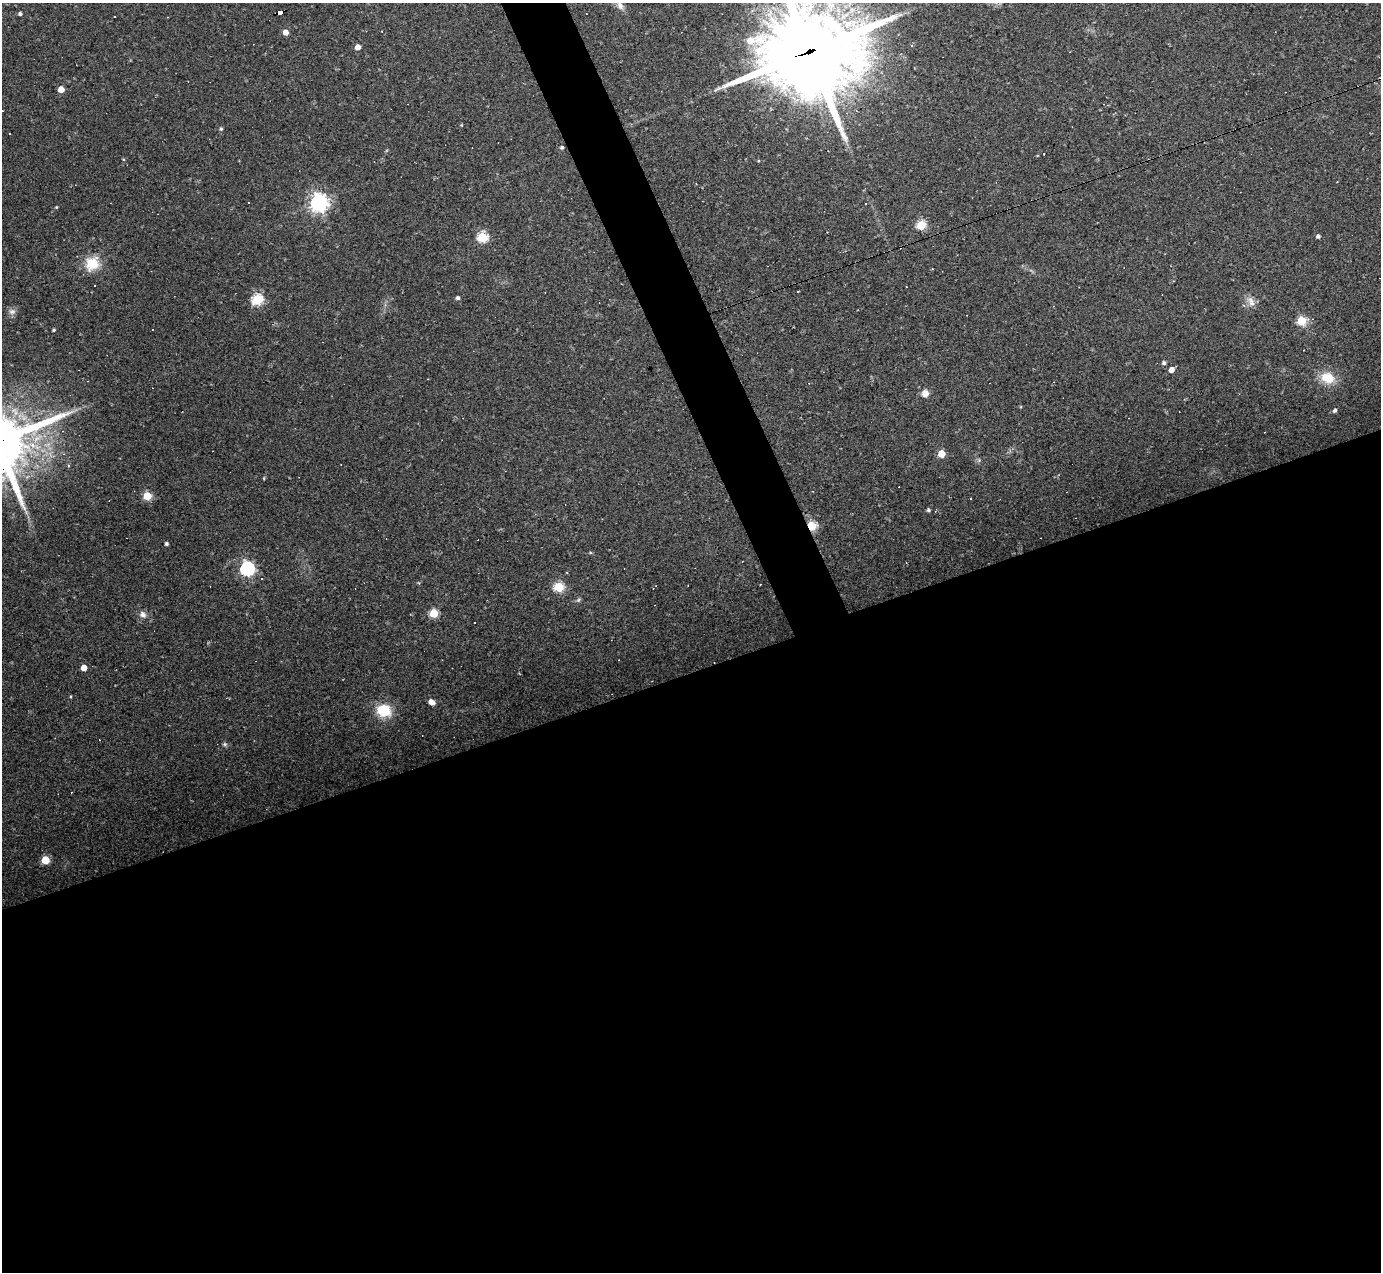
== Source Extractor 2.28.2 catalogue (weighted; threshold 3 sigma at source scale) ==
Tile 15 of 4 x 4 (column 3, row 4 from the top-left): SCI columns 2760-4138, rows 277-1546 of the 5518 x 5505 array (HDU 1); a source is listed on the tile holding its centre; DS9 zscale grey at full resolution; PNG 1383 x 1274 px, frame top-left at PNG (2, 3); no overlay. Shown black and unused: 50% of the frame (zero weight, under 2 of 3 exposures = <1% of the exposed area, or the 3 px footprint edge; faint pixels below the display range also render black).
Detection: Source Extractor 2.28.2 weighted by HDU 2 'WHT'; one run over the whole footprint, this tile lists its part. Background 0.0441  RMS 0.0075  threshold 0.0336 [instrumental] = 3 sigma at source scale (4.5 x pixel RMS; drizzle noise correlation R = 1.50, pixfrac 1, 0.05/0.05 arcsec/px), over >= 5 px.
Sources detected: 77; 19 cosmic-ray / hot-pixel residue — not listed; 1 inside a brighter listed object's ellipse — not listed separately; the other 57 listed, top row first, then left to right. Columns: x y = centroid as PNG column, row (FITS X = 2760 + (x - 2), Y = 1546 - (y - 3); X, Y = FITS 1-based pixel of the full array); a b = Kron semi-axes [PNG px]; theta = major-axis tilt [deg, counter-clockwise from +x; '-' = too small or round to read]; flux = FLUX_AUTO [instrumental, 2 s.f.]
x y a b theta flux
620 6 13 8 -57 4.5
280 13 6 3 13 63
20 14 4 4 - 1.6
115 16 3 2 - 0.91
285 32 5 4 - 6.5
358 47 4 4 - 6.3
809 52 37 32 8 8900
61 89 5 4 - 9.7
2 111 2 2 - 0.46
461 125 4 4 - 0.61
221 129 5 4 - 1.3
10 133 3 2 - 0.61
562 147 4 4 - 1.4
123 159 4 3 - 0.53
319 203 7 7 - 380
56 207 4 3 - 0.8
921 225 5 5 - 46
1318 236 4 4 - 2.2
482 237 5 5 - 65
92 263 18 16 39 19
932 269 3 2 - 0.49
798 291 3 3 - 4
458 298 4 4 - 2.2
257 299 6 5 - 74
1251 301 16 9 -63 5.6
12 312 10 8 0 3.2
1302 321 5 5 - 42
54 330 3 3 - 1.3
1164 363 5 4 - 1.8
1171 370 5 4 - 5.9
1327 378 19 14 -18 16
925 393 8 8 - 5.6
1021 407 5 3 - 0.61
1335 410 6 5 - 1.8
32 445 11 9 -43 9
941 454 5 5 - 20
979 460 6 5 - 1.3
264 478 4 3 - 0.71
147 496 5 5 - 32
928 510 4 4 - 1.6
812 526 5 5 - 48
166 544 4 4 - 1.5
590 553 5 3 - 0.79
247 569 6 6 - 170
567 572 3 3 - 0.58
262 579 3 3 - 2.5
559 587 5 5 - 54
578 600 7 5 46 1.3
434 613 5 5 - 38
143 614 9 8 - 3.8
84 668 5 4 - 9.2
71 696 4 3 - 0.65
432 702 6 5 - 7.5
384 711 18 15 -17 24
225 744 6 6 - 1.5
71 792 2 2 - 0.59
45 860 5 5 - 34
Overlapping masked pixels (flux is a lower limit): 3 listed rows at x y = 280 13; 809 52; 812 526
Isophote crosses this tile's border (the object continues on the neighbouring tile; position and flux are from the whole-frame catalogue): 3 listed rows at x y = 620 6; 809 52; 2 111